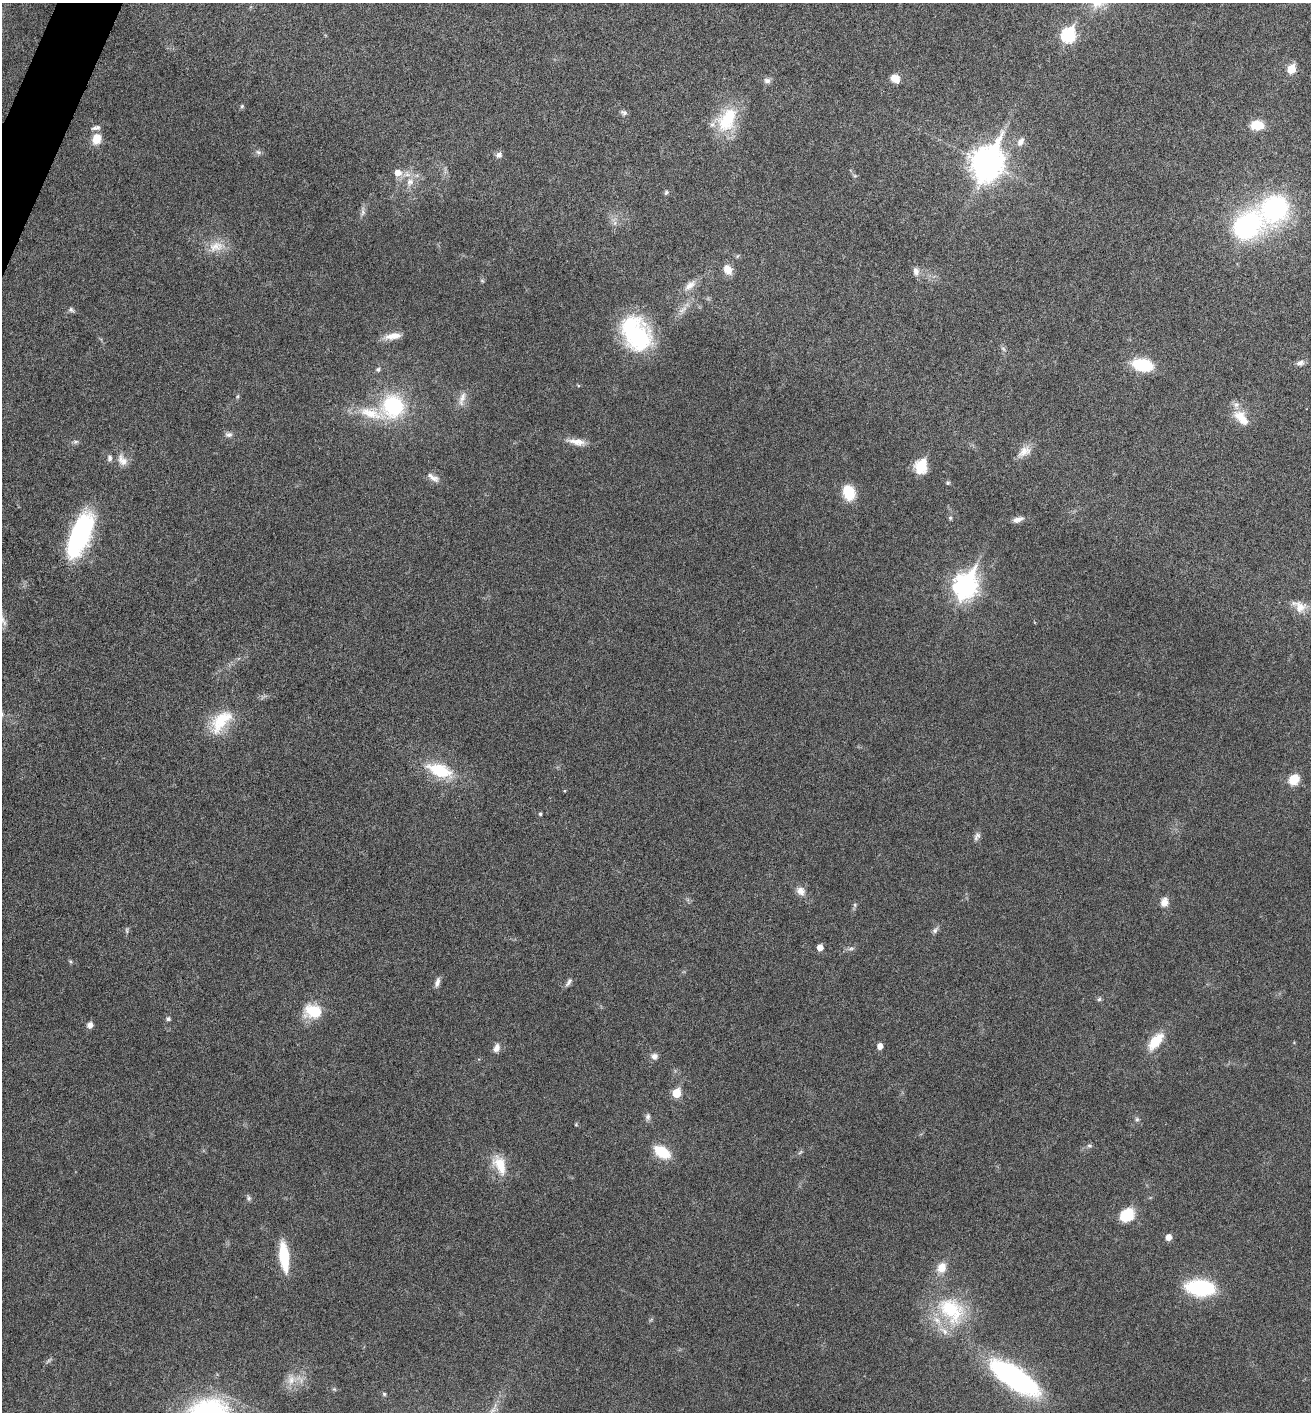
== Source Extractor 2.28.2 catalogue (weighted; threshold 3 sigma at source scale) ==
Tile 11 of 4 x 4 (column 3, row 3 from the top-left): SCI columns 2767-4075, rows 1423-2832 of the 5668 x 5660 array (HDU 1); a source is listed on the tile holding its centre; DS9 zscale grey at full resolution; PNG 1313 x 1414 px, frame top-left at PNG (2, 3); no overlay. Shown black and unused: <1% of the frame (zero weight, under 5 of 9 exposures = <1% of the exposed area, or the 3 px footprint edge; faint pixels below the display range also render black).
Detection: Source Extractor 2.28.2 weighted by HDU 2 'WHT'; one run over the whole footprint, this tile lists its part. Background 0.027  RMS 0.0026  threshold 0.0105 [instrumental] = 3 sigma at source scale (4.09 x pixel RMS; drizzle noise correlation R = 1.36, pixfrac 0.8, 0.05/0.05 arcsec/px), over >= 5 px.
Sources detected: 98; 1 too faint to see at this stretch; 1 inside a brighter object's white glare — not listed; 4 inside a brighter listed object's ellipse — not listed separately; the other 92 listed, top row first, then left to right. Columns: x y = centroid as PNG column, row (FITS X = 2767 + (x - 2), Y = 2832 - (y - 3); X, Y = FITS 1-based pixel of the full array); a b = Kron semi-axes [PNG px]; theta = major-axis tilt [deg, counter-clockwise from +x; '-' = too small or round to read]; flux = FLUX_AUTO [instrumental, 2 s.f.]
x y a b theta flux
1068 35 8 7 - 33
1291 69 6 5 - 6.8
895 78 11 9 -30 2.3
767 81 10 8 -2 0.93
242 106 5 5 - 0.37
624 112 9 7 -17 0.67
727 120 37 23 61 12
1257 125 12 9 -2 5.2
97 139 16 12 70 3
1021 142 13 8 56 1.4
258 152 8 6 -17 0.66
499 155 8 7 - 0.97
987 163 13 10 66 410
398 172 8 7 - 2.2
855 176 6 4 -18 0.33
410 182 12 10 61 2.2
666 192 7 5 57 0.45
1275 208 28 26 50 34
363 212 10 6 74 0.9
1247 226 28 22 35 37
216 246 22 14 12 4
728 269 11 9 -55 2.6
916 271 11 8 -82 1.3
690 285 20 9 41 2.1
71 310 8 6 -34 0.58
683 310 16 7 40 1.8
636 334 39 26 -58 26
393 336 22 8 9 2.7
1003 349 7 4 -45 0.48
1300 363 12 7 14 0.98
1142 365 16 9 -12 14
378 369 7 6 - 0.52
238 396 6 4 70 0.29
462 399 22 8 74 2
393 406 22 21 - 21
370 413 44 15 -15 8.8
1241 418 26 13 -48 4.6
229 434 10 7 -6 0.85
75 442 8 5 6 0.54
576 442 25 8 -9 2.6
1024 451 20 12 34 2.6
122 460 18 11 -54 2.3
921 466 7 6 - 22
433 477 20 8 -30 1.6
948 483 6 5 - 0.37
849 493 15 11 -74 7.4
950 518 6 5 - 0.33
1018 519 14 6 16 1.3
80 532 42 21 72 30
965 585 11 8 66 170
1299 606 20 13 -31 2.8
2 618 28 5 -63 2
221 721 38 19 49 8.9
440 770 33 16 -20 10
1294 779 9 8 - 5.4
540 814 4 4 - 0.38
977 836 12 7 65 0.89
801 891 12 10 -52 1.8
1164 902 11 9 79 1.9
855 905 6 4 -72 0.38
127 930 8 4 -82 0.39
935 930 10 6 47 0.74
820 947 5 5 - 1.9
851 949 8 4 9 0.58
437 982 11 6 73 1.1
569 982 13 6 57 0.79
1099 999 6 5 - 0.43
313 1011 20 15 -4 7.4
168 1019 5 5 - 0.58
90 1025 5 5 - 1.5
1155 1041 25 12 51 5.4
880 1046 5 5 - 1.7
496 1048 11 7 69 1.4
654 1056 8 8 - 1.1
676 1093 6 5 - 7.4
648 1117 9 6 78 0.78
1137 1119 7 5 -69 0.48
1089 1146 7 5 -3 0.5
662 1152 17 10 -31 7.7
800 1152 9 3 45 0.35
500 1165 27 14 -66 5.4
249 1198 8 6 -74 0.55
1127 1215 14 11 39 7.4
1168 1237 5 5 - 1.8
284 1256 29 9 -84 10
942 1268 15 12 66 3
1200 1288 28 15 -5 19
951 1310 44 32 -46 18
1014 1377 61 20 -34 44
291 1380 13 10 69 2.3
334 1389 6 4 -42 0.31
384 1394 5 4 - 0.3
Isophote crosses this tile's border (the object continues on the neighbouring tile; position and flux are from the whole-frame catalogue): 1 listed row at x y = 2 618